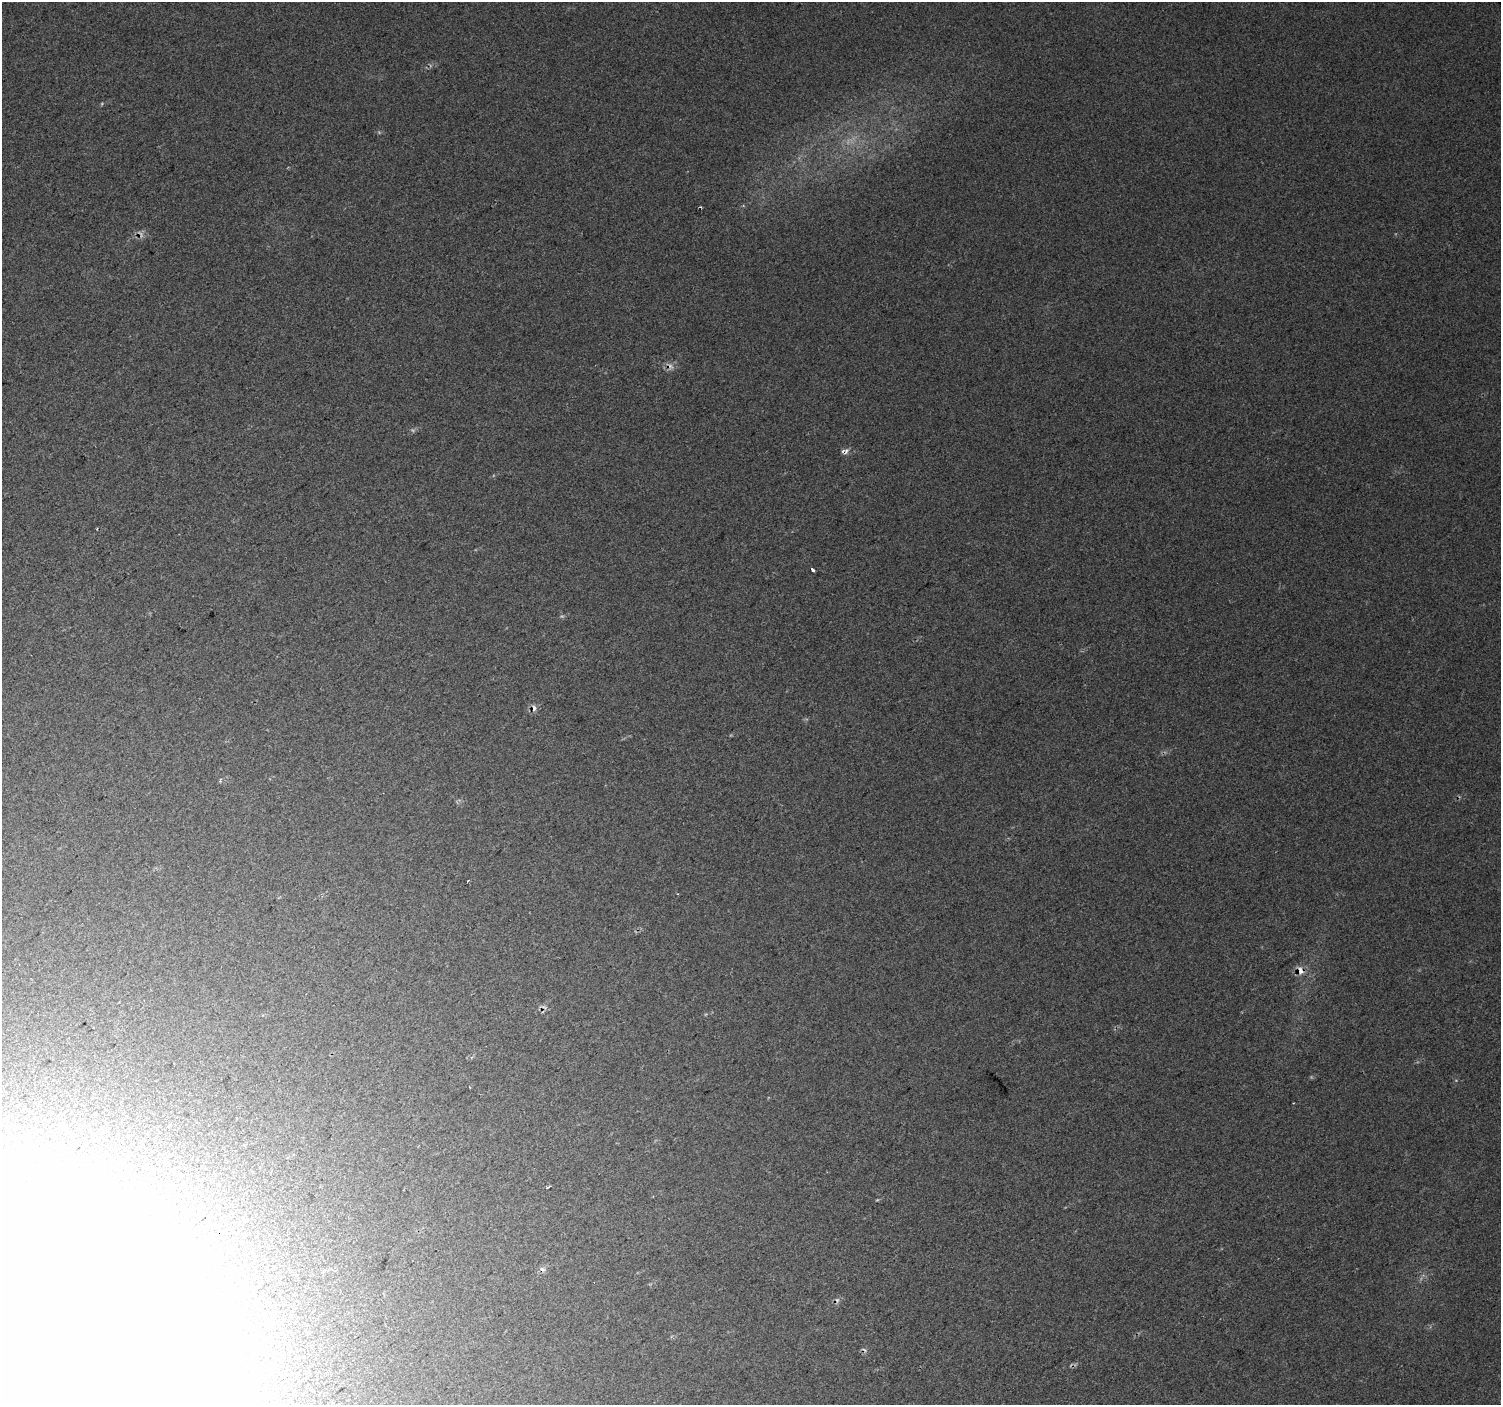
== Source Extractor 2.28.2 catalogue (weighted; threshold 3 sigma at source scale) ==
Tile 7 of 4 x 4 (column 3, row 2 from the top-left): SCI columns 3005-4503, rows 3009-4411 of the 6047 x 5990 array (HDU 1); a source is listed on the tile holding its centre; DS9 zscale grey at full resolution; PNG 1503 x 1407 px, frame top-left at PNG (2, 2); no overlay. Shown black and unused: <1% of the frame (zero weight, under 2 of 3 exposures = <1% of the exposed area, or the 3 px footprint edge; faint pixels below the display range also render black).
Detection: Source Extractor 2.28.2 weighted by HDU 2 'WHT'; one run over the whole footprint, this tile lists its part. Background 0.016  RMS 0.0078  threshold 0.0351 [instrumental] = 3 sigma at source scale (4.5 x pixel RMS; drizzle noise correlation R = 1.50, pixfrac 1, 0.0396/0.0396 arcsec/px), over >= 5 px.
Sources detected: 18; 4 too faint to see at this stretch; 1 inside a brighter object's white glare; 4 cosmic-ray / hot-pixel residue — not listed; the other 9 listed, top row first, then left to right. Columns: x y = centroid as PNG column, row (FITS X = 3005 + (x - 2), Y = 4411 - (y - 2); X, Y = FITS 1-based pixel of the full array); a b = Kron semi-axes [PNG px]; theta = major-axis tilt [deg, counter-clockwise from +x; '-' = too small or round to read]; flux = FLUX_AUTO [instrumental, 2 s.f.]
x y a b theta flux
700 207 3 2 - 0.79
670 366 13 6 -47 3.6
845 451 10 7 19 3.2
813 570 4 3 - 5.8
534 708 9 5 -82 2.6
468 881 3 2 - 1.3
1300 970 12 9 -69 6.3
548 1187 6 2 21 1.3
37 1371 197 169 -48 4800
Overlapping masked pixels (flux is a lower limit): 4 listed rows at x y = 670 366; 845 451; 1300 970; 37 1371
Isophote crosses this tile's border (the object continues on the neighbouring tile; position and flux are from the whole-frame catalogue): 1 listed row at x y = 37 1371